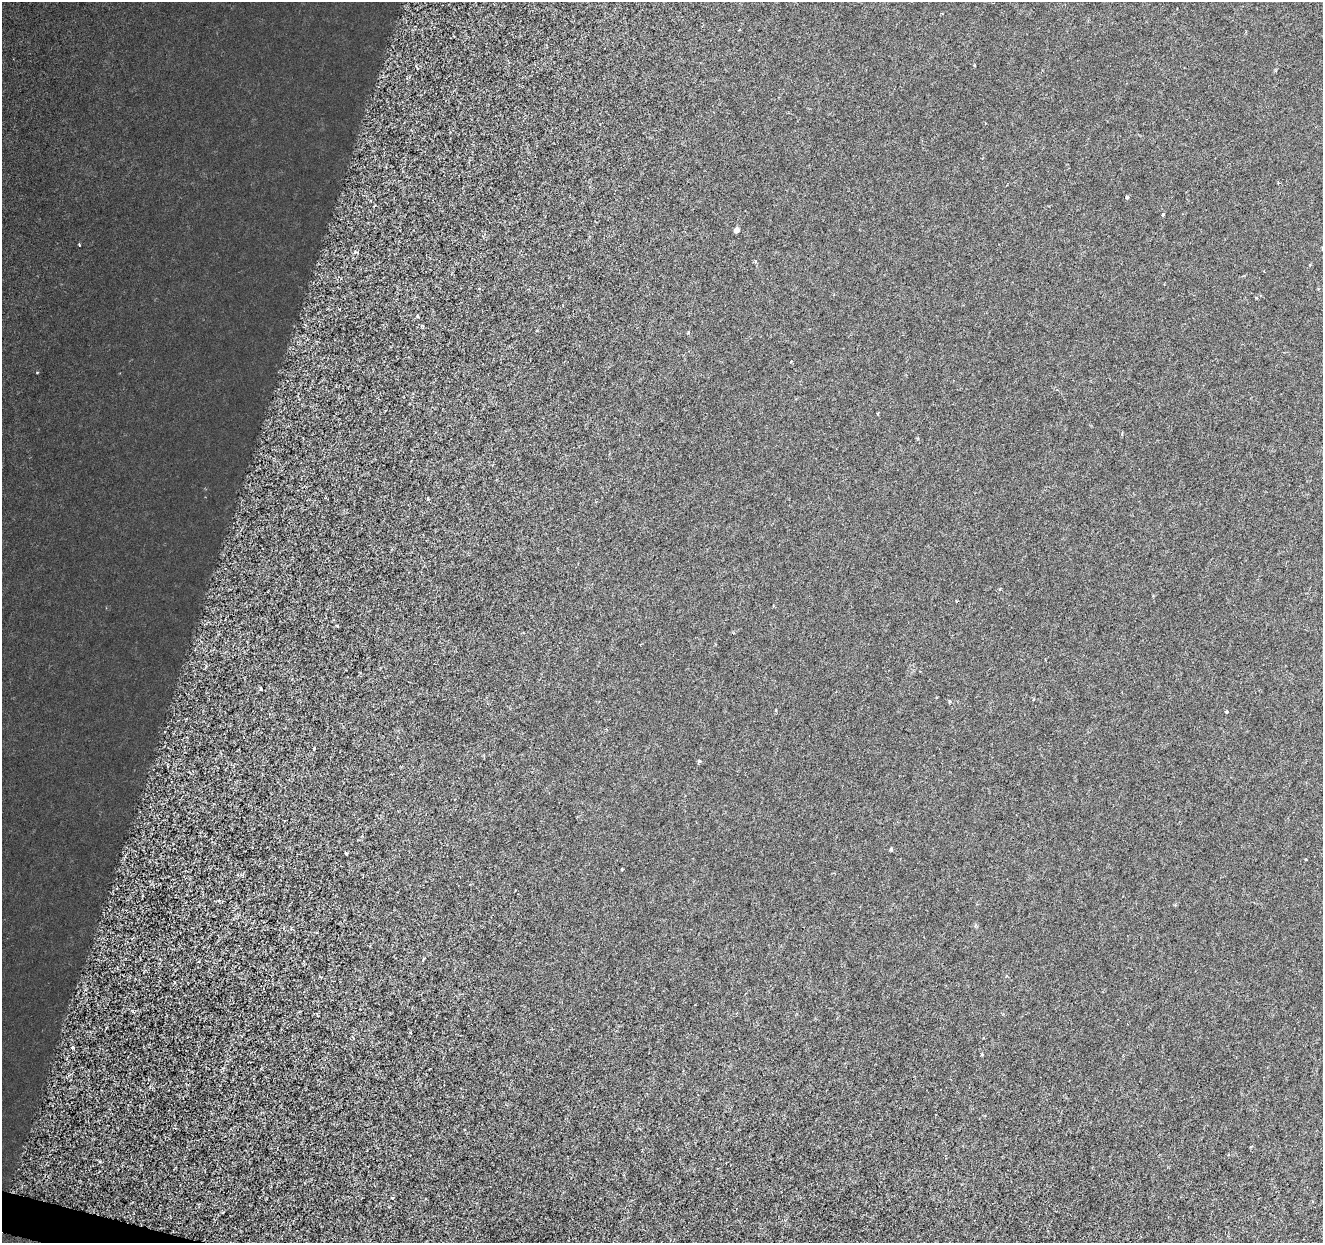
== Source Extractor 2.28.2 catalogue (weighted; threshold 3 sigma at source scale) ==
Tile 7 of 4 x 4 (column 3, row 2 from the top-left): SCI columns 2643-3963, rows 2700-3940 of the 5292 x 5459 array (HDU 1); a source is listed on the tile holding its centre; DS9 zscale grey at full resolution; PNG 1325 x 1245 px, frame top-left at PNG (2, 2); no overlay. Shown black and unused: <1% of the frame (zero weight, under 3 of 6 exposures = <1% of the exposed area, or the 3 px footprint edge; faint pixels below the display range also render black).
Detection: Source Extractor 2.28.2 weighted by HDU 2 'WHT'; one run over the whole footprint, this tile lists its part. Background 8.23e-04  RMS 0.0012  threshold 0.00486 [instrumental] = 3 sigma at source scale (4.09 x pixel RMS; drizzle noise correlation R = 1.36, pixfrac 0.8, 0.0396/0.0396 arcsec/px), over >= 5 px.
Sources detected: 31; all 31 listed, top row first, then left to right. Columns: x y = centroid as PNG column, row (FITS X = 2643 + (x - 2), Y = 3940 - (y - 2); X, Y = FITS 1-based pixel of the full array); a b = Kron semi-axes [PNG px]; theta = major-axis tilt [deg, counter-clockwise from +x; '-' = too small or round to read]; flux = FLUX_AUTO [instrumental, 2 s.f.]
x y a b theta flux
975 65 4 2 - 0.11
417 68 6 4 -54 0.17
1278 183 3 3 - 0.096
1127 197 4 4 - 0.22
1163 215 3 3 - 0.26
736 230 5 4 - 0.7
355 252 7 5 0 0.24
755 262 3 3 - 0.19
417 316 5 3 - 0.11
422 326 7 3 -37 0.13
688 332 5 3 - 0.11
791 362 3 3 - 0.15
37 372 4 2 - 0.08
427 498 3 3 - 0.12
957 601 3 2 - 0.095
337 626 3 3 - 0.12
261 689 4 3 - 0.15
1034 699 4 2 - 0.095
949 701 4 3 - 0.17
1226 712 3 3 - 0.31
314 748 4 3 - 0.14
699 761 5 4 - 0.16
891 849 5 4 - 0.15
346 853 3 2 - 0.14
1306 859 3 3 - 0.09
622 869 4 3 - 0.11
423 959 6 3 47 0.16
983 1038 4 3 - 0.086
72 1047 4 3 - 0.31
982 1054 4 3 - 0.12
392 1198 4 3 - 0.13
Unlisted compact peaks at least as high as the median listed source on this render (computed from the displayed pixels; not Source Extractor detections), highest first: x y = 79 245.